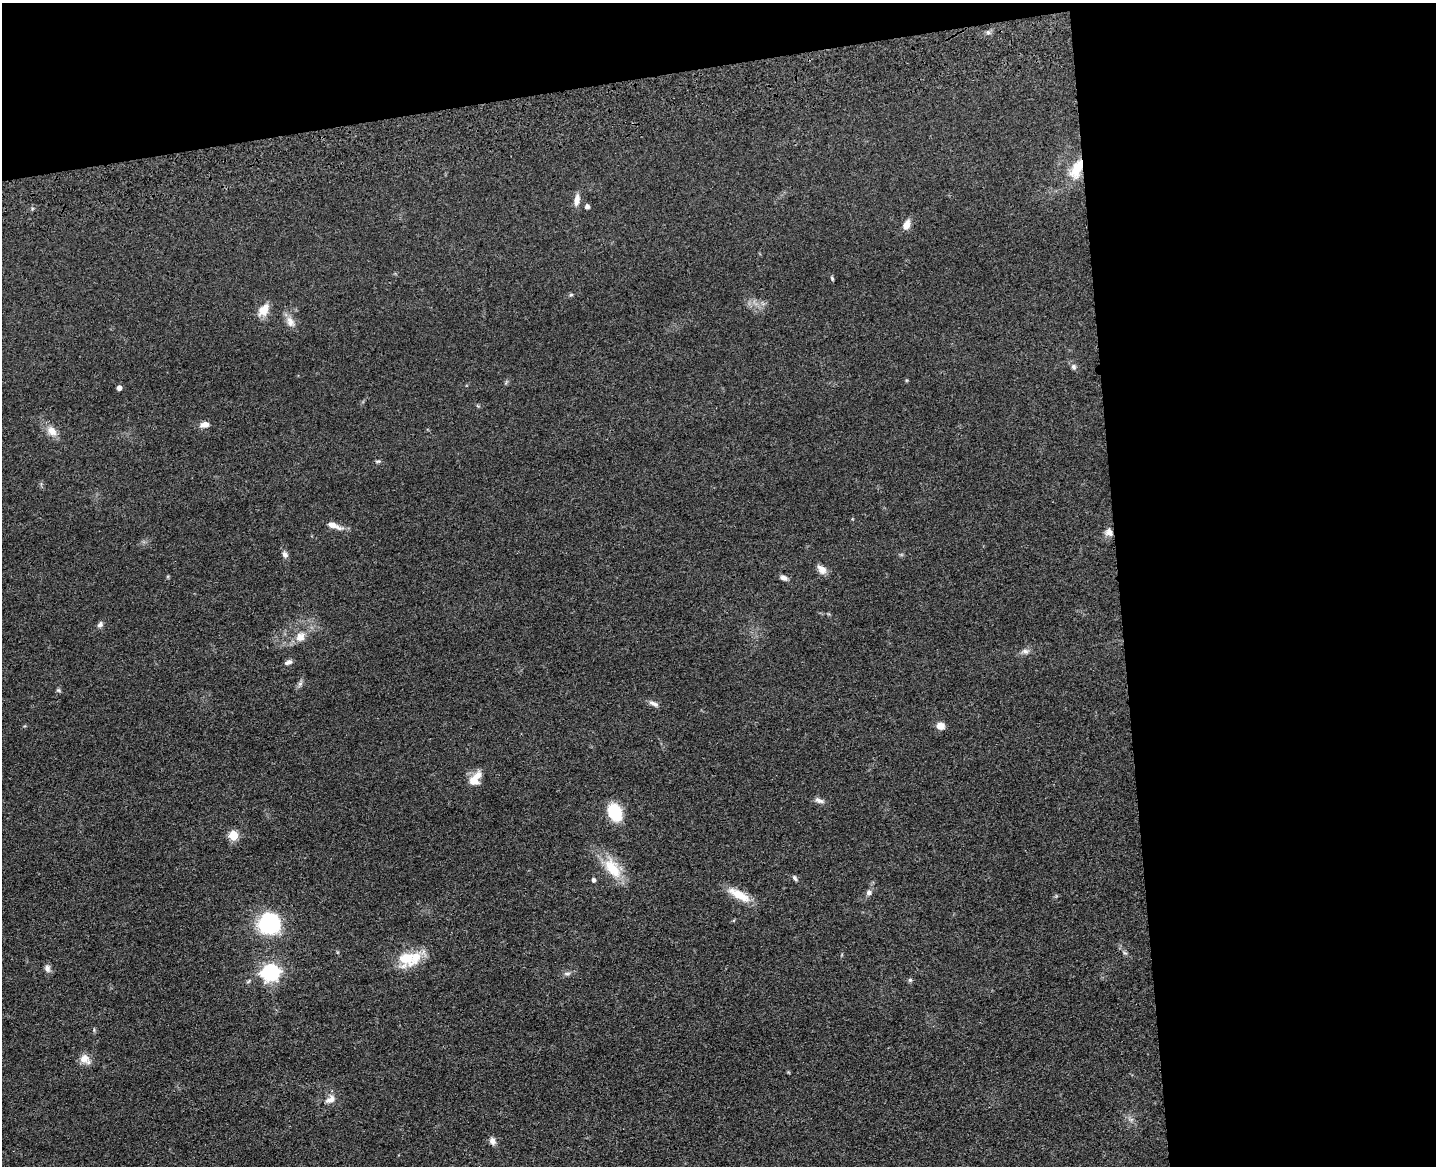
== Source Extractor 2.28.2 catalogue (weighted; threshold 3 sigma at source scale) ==
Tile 3 of 3 x 4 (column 3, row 1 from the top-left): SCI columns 3134-4567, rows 3608-4771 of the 4726 x 4887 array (HDU 1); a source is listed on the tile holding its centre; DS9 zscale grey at full resolution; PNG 1438 x 1168 px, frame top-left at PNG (2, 3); no overlay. Shown black and unused: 28% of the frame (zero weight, under 3 of 4 exposures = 6% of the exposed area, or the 3 px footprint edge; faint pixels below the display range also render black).
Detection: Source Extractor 2.28.2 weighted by HDU 2 'WHT'; one run over the whole footprint, this tile lists its part. Background 0.0547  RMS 0.0057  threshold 0.0257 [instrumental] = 3 sigma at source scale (4.5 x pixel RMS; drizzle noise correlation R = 1.50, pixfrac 1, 0.05/0.05 arcsec/px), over >= 5 px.
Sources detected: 46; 2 inside a brighter listed object's ellipse — not listed separately; the other 44 listed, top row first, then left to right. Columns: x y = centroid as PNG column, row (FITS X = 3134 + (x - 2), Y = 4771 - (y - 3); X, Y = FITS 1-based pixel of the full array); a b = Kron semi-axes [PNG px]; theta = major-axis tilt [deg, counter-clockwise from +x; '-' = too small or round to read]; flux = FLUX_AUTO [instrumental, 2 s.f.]
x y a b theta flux
1077 168 27 12 64 14
577 200 14 7 81 3.8
587 207 4 4 - 1.9
906 225 12 7 67 4.3
832 278 6 4 -64 0.75
571 295 6 4 2 0.68
264 310 16 11 58 6.8
290 322 15 10 -68 4.3
1073 367 7 6 - 1.6
119 388 4 4 - 2.7
204 425 10 6 11 3.7
52 431 14 10 -43 5.3
378 461 8 4 1 0.89
334 526 22 6 -20 4.3
1109 533 10 8 -30 3
285 554 8 6 -55 2
822 569 14 8 -44 3.4
783 578 8 5 -20 2.5
100 624 8 6 46 1.7
300 637 14 12 58 5.5
1025 651 10 6 -11 1.9
288 662 10 5 26 1.8
300 684 6 6 - 1.4
58 690 6 5 - 0.87
654 704 13 6 -24 2.3
940 726 8 7 - 4.2
474 781 15 13 87 6.6
819 800 13 6 -25 2.2
615 812 15 11 -67 23
233 835 5 5 - 24
612 868 32 16 -56 16
795 878 8 4 -53 1.1
593 880 4 4 - 1.6
869 892 7 7 - 1.8
739 895 32 10 -28 10
269 923 25 24 - 36
406 958 25 22 58 16
47 968 10 7 -67 2.3
270 972 7 7 - 170
567 973 10 4 0 1.3
910 980 6 5 - 0.89
84 1058 12 12 - 5
330 1099 16 9 26 4.2
493 1141 10 7 -69 2.4
Overlapping masked pixels (flux is a lower limit): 2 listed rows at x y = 1077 168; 1109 533